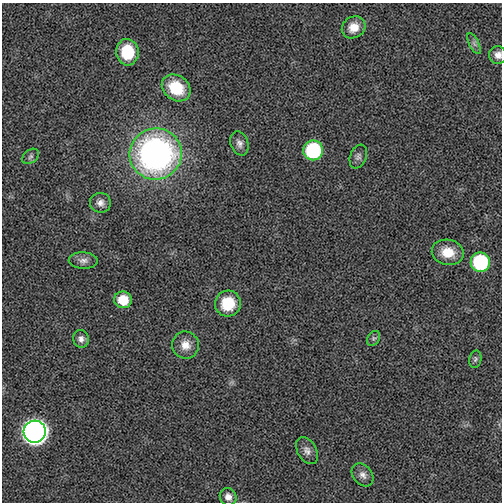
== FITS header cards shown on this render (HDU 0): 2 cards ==
NAXIS1  =                  500
NAXIS2  =                  500

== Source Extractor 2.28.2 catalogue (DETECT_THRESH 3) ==
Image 500 x 500 px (HDU 0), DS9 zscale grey, 1 PNG px = 1 image px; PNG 504 x 504 px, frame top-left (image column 1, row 500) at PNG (2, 3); each listed source drawn as its Kron ellipse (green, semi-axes under 4 px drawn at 4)
Background 0.291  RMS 4.7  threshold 14.2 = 3 sigma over >= 5 px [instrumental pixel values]
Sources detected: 24; all 24 listed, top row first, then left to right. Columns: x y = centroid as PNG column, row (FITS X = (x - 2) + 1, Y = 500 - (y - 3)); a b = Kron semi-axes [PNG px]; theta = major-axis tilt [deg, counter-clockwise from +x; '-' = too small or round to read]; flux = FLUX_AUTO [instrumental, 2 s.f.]
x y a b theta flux
354 27 12 10 33 3900
474 44 11 5 -63 960
127 52 13 11 -85 11000
498 55 9 8 - 2100
176 88 15 12 -36 12000
239 143 12 8 -71 1700
313 150 10 10 - 34000
156 154 26 25 - 110000
30 156 9 6 39 910
358 156 12 8 69 1300
100 203 10 10 - 1800
448 252 16 12 -12 6300
83 261 14 8 -1 1900
480 262 10 9 - 31000
123 300 9 8 - 6200
228 303 13 13 - 9800
373 338 8 6 54 660
81 339 9 8 - 1500
185 345 13 13 - 3600
475 359 9 6 78 720
35 432 11 11 - 560000
307 451 15 9 -59 1900
363 475 13 9 -50 1900
228 497 9 8 - 1800
At the frame edge (FLAGS 8, measured only in part): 1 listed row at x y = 498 55